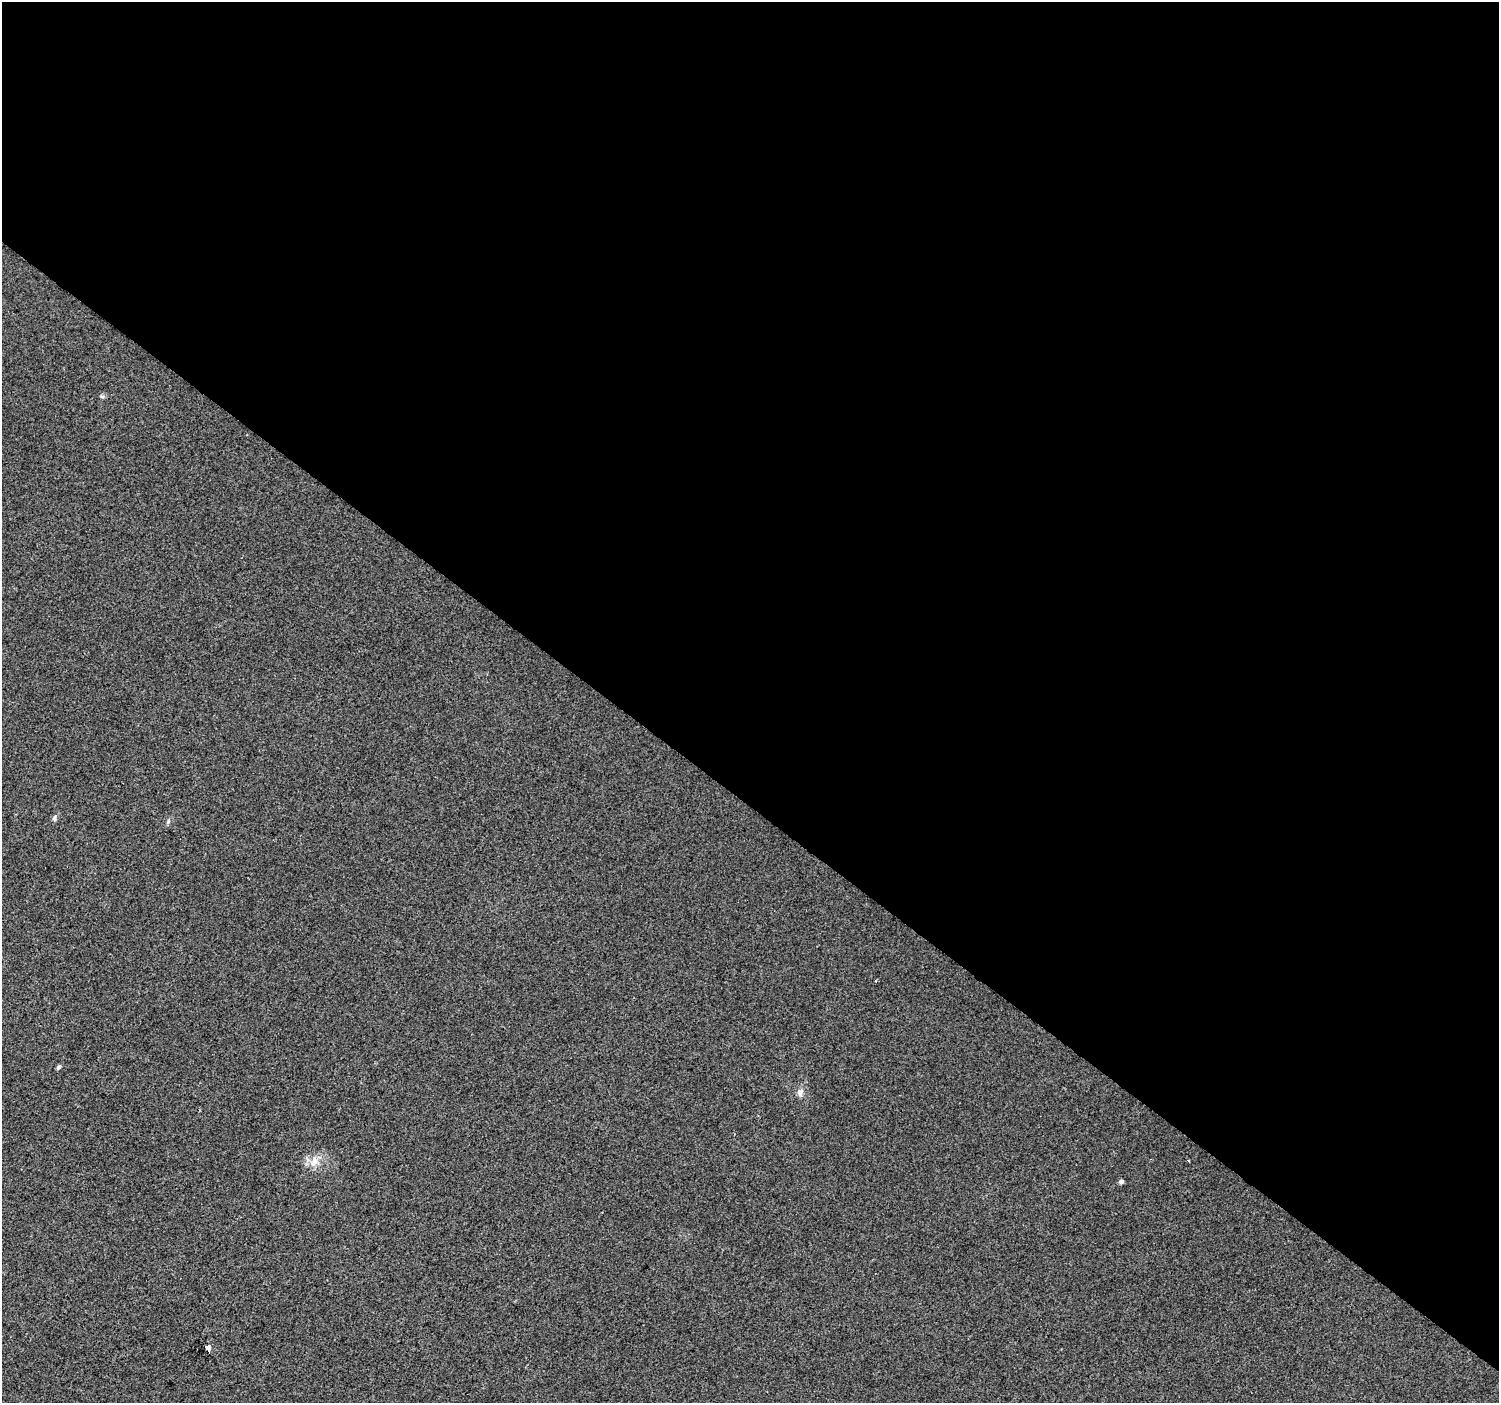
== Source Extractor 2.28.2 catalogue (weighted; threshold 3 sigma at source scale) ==
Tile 3 of 4 x 4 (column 3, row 1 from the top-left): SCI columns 2998-4494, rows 4445-5845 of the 5990 x 6020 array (HDU 1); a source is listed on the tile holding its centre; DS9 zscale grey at full resolution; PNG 1501 x 1405 px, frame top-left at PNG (2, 2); no overlay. Shown black and unused: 57% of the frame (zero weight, under 2 of 3 exposures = <1% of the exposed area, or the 3 px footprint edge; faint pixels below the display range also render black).
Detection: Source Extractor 2.28.2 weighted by HDU 2 'WHT'; one run over the whole footprint, this tile lists its part. Background 0.00681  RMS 0.0057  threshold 0.0258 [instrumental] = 3 sigma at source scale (4.5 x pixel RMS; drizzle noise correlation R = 1.50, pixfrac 1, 0.0396/0.0396 arcsec/px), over >= 5 px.
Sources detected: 9; all 9 listed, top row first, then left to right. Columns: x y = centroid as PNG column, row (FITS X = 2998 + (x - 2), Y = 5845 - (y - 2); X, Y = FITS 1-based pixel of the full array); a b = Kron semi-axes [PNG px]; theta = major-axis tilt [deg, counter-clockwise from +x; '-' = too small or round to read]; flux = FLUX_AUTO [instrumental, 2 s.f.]
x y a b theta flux
102 396 6 4 -18 0.86
54 818 7 5 73 1.2
876 980 3 3 - 0.52
59 1067 5 4 - 1.6
800 1092 9 7 74 2.5
1188 1160 3 2 - 0.59
314 1161 14 10 62 5.8
1121 1181 4 4 - 2.1
208 1348 4 3 - 180